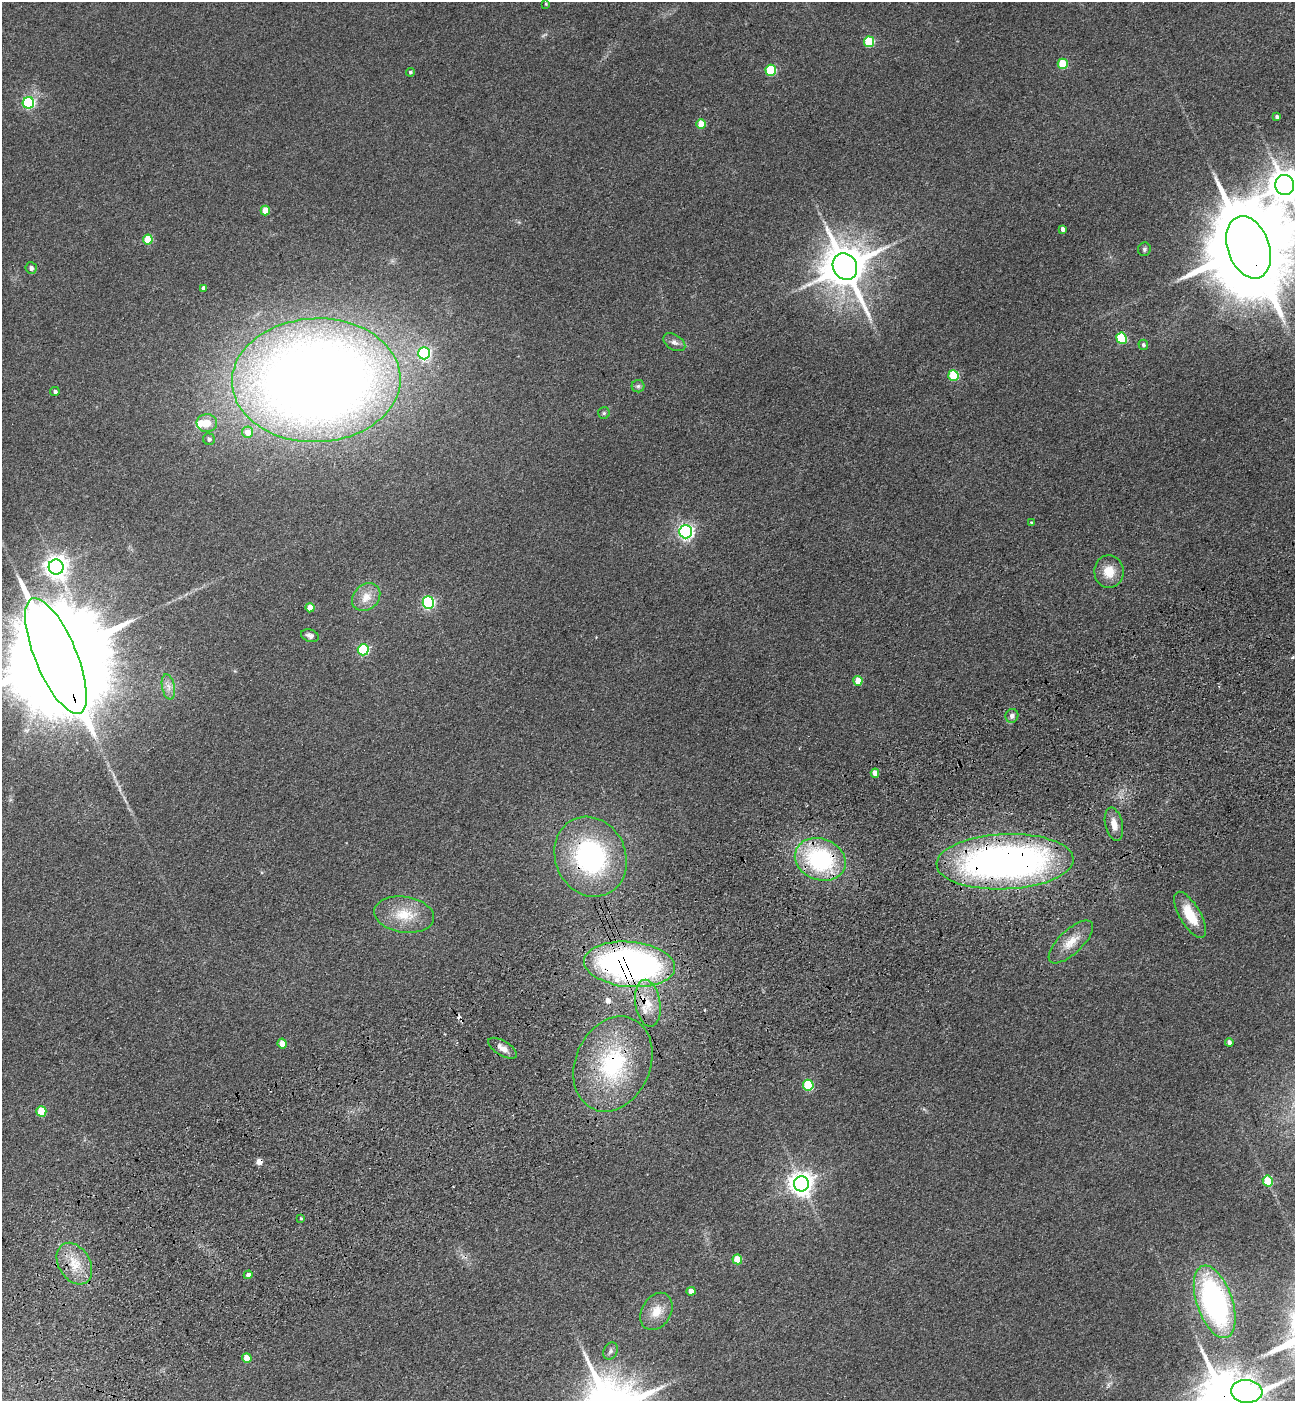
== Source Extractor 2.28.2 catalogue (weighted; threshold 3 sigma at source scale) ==
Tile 7 of 4 x 4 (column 3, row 2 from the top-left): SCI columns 2932-4224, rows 2911-4309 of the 5732 x 5819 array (HDU 1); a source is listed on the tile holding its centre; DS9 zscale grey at full resolution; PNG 1297 x 1403 px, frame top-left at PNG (2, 2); each listed source drawn as its Kron ellipse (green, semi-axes under 4 px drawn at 4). Shown black and unused: <1% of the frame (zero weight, under 3 of 4 exposures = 6% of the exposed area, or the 3 px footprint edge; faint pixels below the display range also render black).
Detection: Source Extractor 2.28.2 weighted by HDU 2 'WHT'; one run over the whole footprint, this tile lists its part. Background 0.192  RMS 0.0084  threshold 0.038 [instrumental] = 3 sigma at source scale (4.5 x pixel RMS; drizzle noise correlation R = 1.50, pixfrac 1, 0.05/0.05 arcsec/px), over >= 5 px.
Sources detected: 76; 1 too faint to see at this stretch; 4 cosmic-ray / hot-pixel residue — neither listed nor drawn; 1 inside a brighter listed object's ellipse — not listed separately; the other 70 listed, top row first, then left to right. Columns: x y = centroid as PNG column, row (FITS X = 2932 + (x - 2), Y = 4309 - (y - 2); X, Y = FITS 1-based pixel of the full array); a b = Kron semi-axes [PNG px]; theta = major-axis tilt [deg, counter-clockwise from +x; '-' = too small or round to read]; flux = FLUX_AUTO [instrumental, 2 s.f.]
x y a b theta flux
546 4 3 3 - 0.86
869 42 5 5 - 45
1063 64 5 5 - 33
771 70 5 5 - 54
410 72 4 4 - 1.4
28 103 6 5 - 110
1277 117 4 4 - 2.5
701 124 5 5 - 19
1285 185 10 9 - 1600
265 211 5 4 - 14
1063 229 4 4 - 3
148 239 5 5 - 27
1249 247 32 21 -70 17000
1144 249 7 6 - 1.6
845 267 14 12 -63 3400
31 268 6 5 - 2.5
204 288 4 4 - 3.2
1121 338 6 5 - 50
674 342 12 7 -32 3.8
1143 345 5 4 - 1.7
424 353 6 6 - 140
953 376 5 5 - 37
316 380 84 62 2 1400
638 386 6 6 - 1.8
55 392 5 4 - 2.1
604 413 6 6 - 1.4
207 423 10 9 - 10
247 432 6 5 - 9.2
209 439 6 5 - 2.5
1031 522 4 4 - 1
686 532 6 6 - 240
56 567 7 7 - 670
1109 571 16 14 89 15
366 597 15 12 44 11
428 603 6 6 - 120
310 608 4 4 - 11
310 636 9 6 -19 3.1
363 650 5 5 - 83
56 656 62 21 -67 39000
858 681 5 4 - 15
168 687 13 6 -79 4.9
1012 716 7 6 - 3.3
875 773 4 4 - 7.6
1114 824 17 8 -77 8.5
590 857 41 35 -65 130
820 859 26 20 -21 100
1005 862 68 27 2 440
404 915 30 18 -8 26
1190 915 26 10 -60 22
1071 942 28 11 44 14
630 964 45 22 -5 320
648 1003 24 12 -81 17
1229 1042 4 4 - 2.7
282 1044 5 4 - 12
503 1048 16 7 -31 6.3
613 1064 49 37 66 91
808 1085 5 5 - 45
41 1111 5 5 - 30
1268 1181 6 5 - 27
801 1184 7 7 - 740
301 1218 4 3 - 0.93
737 1259 5 5 - 24
74 1264 22 15 -58 19
248 1275 4 4 - 4.1
691 1291 4 4 - 6.6
1215 1302 38 18 -71 200
656 1311 20 14 59 14
611 1351 9 6 63 2.6
247 1358 5 4 - 11
1247 1391 16 11 -5 220
Overlapping masked pixels (flux is a lower limit): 8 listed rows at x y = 1249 247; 56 656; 590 857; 820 859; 1005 862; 630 964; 648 1003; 613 1064
Isophote crosses this tile's border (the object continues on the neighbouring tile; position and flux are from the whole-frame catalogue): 4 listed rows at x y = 1285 185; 1249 247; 56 656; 1247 1391